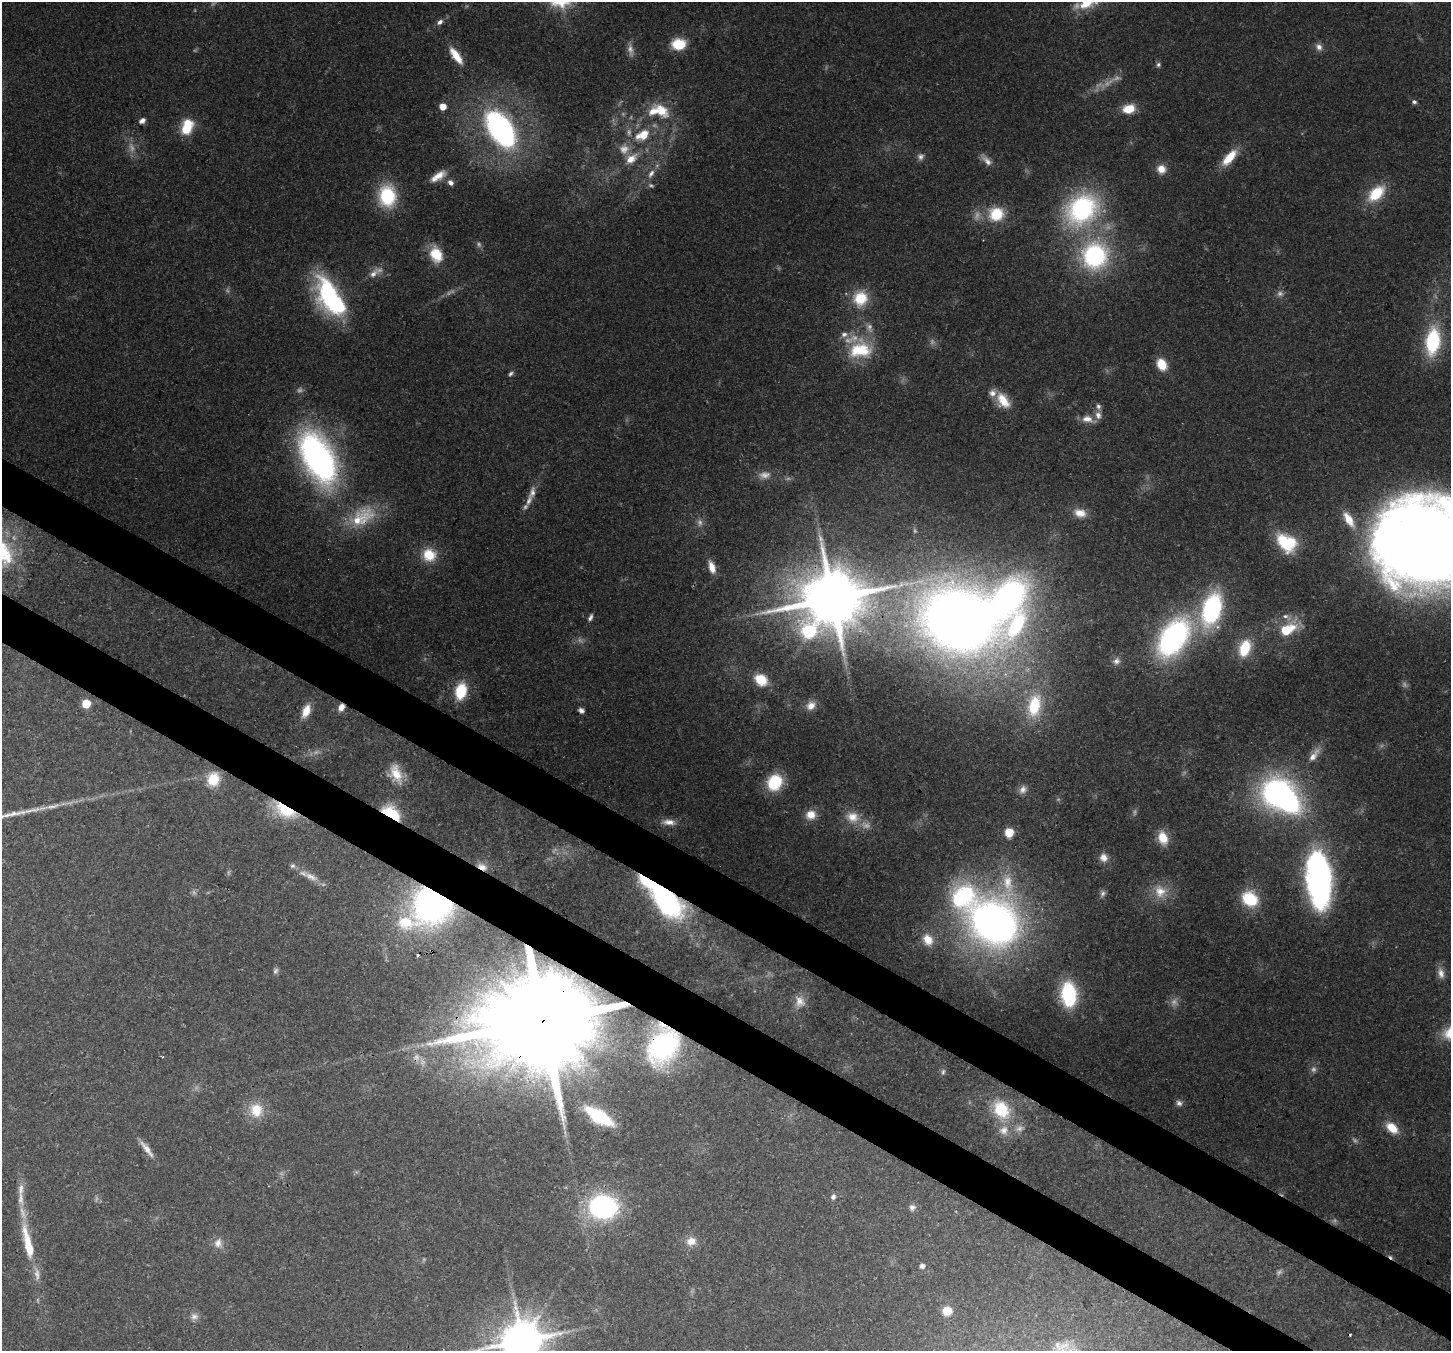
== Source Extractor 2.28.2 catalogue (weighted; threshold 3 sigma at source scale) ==
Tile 6 of 4 x 4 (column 2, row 2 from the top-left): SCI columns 1518-2966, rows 3053-4401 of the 5932 x 6036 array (HDU 1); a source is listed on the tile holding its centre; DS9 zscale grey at full resolution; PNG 1453 x 1353 px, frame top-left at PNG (2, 2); no overlay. Shown black and unused: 7% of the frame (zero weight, under 3 of 4 exposures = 7% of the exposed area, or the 3 px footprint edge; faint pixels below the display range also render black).
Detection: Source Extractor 2.28.2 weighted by HDU 2 'WHT'; one run over the whole footprint, this tile lists its part. Background 0.0922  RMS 0.0037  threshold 0.0167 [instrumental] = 3 sigma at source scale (4.5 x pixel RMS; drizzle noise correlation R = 1.50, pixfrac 1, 0.0396/0.0396 arcsec/px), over >= 5 px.
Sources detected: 165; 32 too faint to see at this stretch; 4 inside a brighter object's white glare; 2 cosmic-ray / hot-pixel residue — not listed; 15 inside a brighter listed object's ellipse — not listed separately; the other 112 listed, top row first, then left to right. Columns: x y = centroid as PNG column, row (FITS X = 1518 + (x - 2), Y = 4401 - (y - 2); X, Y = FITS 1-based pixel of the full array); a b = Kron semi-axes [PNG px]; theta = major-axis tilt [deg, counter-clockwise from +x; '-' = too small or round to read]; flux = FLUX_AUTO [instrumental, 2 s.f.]
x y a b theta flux
1087 2 20 10 31 14
440 22 8 5 40 1.7
679 44 12 9 4 14
1319 47 10 9 - 2.2
456 56 23 8 -54 7
1158 65 6 6 - 0.91
1414 102 7 5 -19 0.94
443 106 5 5 - 5.3
1129 109 13 9 15 7.9
661 111 25 14 -45 10
142 120 7 5 31 2
187 128 17 12 55 11
500 129 34 20 -56 98
644 135 13 9 52 6.8
920 157 9 8 - 1.6
1229 157 22 9 47 9.3
631 159 16 10 36 5.5
987 161 17 8 -46 2.8
1161 169 10 10 - 4.3
651 173 13 7 57 2.5
438 176 21 8 32 4.9
451 183 8 7 - 1.8
1376 193 20 12 43 15
387 196 20 16 -84 26
1082 209 33 26 43 69
996 214 19 17 10 13
436 255 20 15 -68 9.9
1095 256 24 23 - 55
373 274 15 8 41 3.2
330 298 44 21 -68 55
860 298 19 17 60 12
1433 341 24 13 82 32
860 350 33 24 7 20
1162 364 13 10 -64 6.8
511 374 8 5 42 0.93
1003 400 21 13 -54 8.1
1098 406 8 6 -85 1.3
1087 419 15 9 -6 3.8
318 458 45 23 -63 160
529 500 17 8 67 3.4
1080 513 16 11 -14 4.8
362 517 42 23 31 19
1422 542 86 77 3 640
1286 543 23 16 -33 20
429 555 17 16 - 9.4
712 567 14 7 -73 4.2
832 599 22 18 45 3000
1212 609 29 17 75 60
1285 616 9 6 0 1.5
590 617 9 5 65 1.2
959 620 69 55 -17 460
1286 630 12 7 26 17
1173 638 42 25 56 89
1245 648 18 11 70 13
1116 661 10 9 - 2.1
761 680 14 11 -39 10
461 691 17 11 78 13
86 704 6 5 - 12
811 706 12 10 42 3.5
1034 706 30 17 81 22
341 707 7 5 60 3.6
581 710 8 5 -33 1.4
306 711 16 9 67 5.2
1314 755 24 8 54 4.4
396 774 25 15 -69 8.4
213 779 14 12 83 10
775 782 16 13 55 18
1023 789 11 9 64 2.3
1277 792 31 25 41 84
285 810 24 12 -30 22
391 813 20 11 -36 18
811 815 13 11 12 4.9
852 817 19 15 -17 6.9
669 822 18 8 -3 3.3
1009 833 5 5 - 20
1163 838 15 10 -71 7.2
1103 857 11 10 - 3
482 867 14 8 -26 3.3
311 877 22 8 -28 4.2
1319 878 52 21 -84 150
1160 891 18 16 -61 7.3
1102 894 9 7 62 1.3
664 897 39 15 -45 110
1250 899 16 13 -35 18
432 905 40 37 -15 120
994 923 51 48 -58 220
928 940 15 12 -59 5.6
276 971 8 6 70 1
1441 973 15 9 -79 2.9
1069 994 22 14 -85 32
800 1001 17 13 88 4.6
543 1020 47 24 53 13000
663 1046 44 32 65 63
416 1057 12 10 88 3.4
943 1072 9 6 81 1
1179 1103 8 7 - 1.4
1001 1109 30 22 -56 20
256 1110 19 17 -76 8.9
599 1116 23 9 -32 31
1392 1128 15 9 -41 7.1
147 1149 26 6 -53 3.6
21 1189 15 8 83 2.7
833 1197 7 6 - 1.5
603 1207 22 18 -3 72
912 1207 9 8 - 1.6
691 1241 13 11 17 4.1
28 1243 49 10 -77 16
218 1243 14 11 86 3.2
922 1266 5 4 - 1.9
947 1311 7 7 - 7.7
194 1316 11 9 -3 2
522 1341 13 12 - 1400
Overlapping masked pixels (flux is a lower limit): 15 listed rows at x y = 318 458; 362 517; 832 599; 959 620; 341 707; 285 810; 391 813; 482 867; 664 897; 432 905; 543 1020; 663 1046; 416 1057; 599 1116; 28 1243
Isophote crosses this tile's border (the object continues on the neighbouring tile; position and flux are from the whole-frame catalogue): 3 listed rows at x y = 1087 2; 1422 542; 522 1341